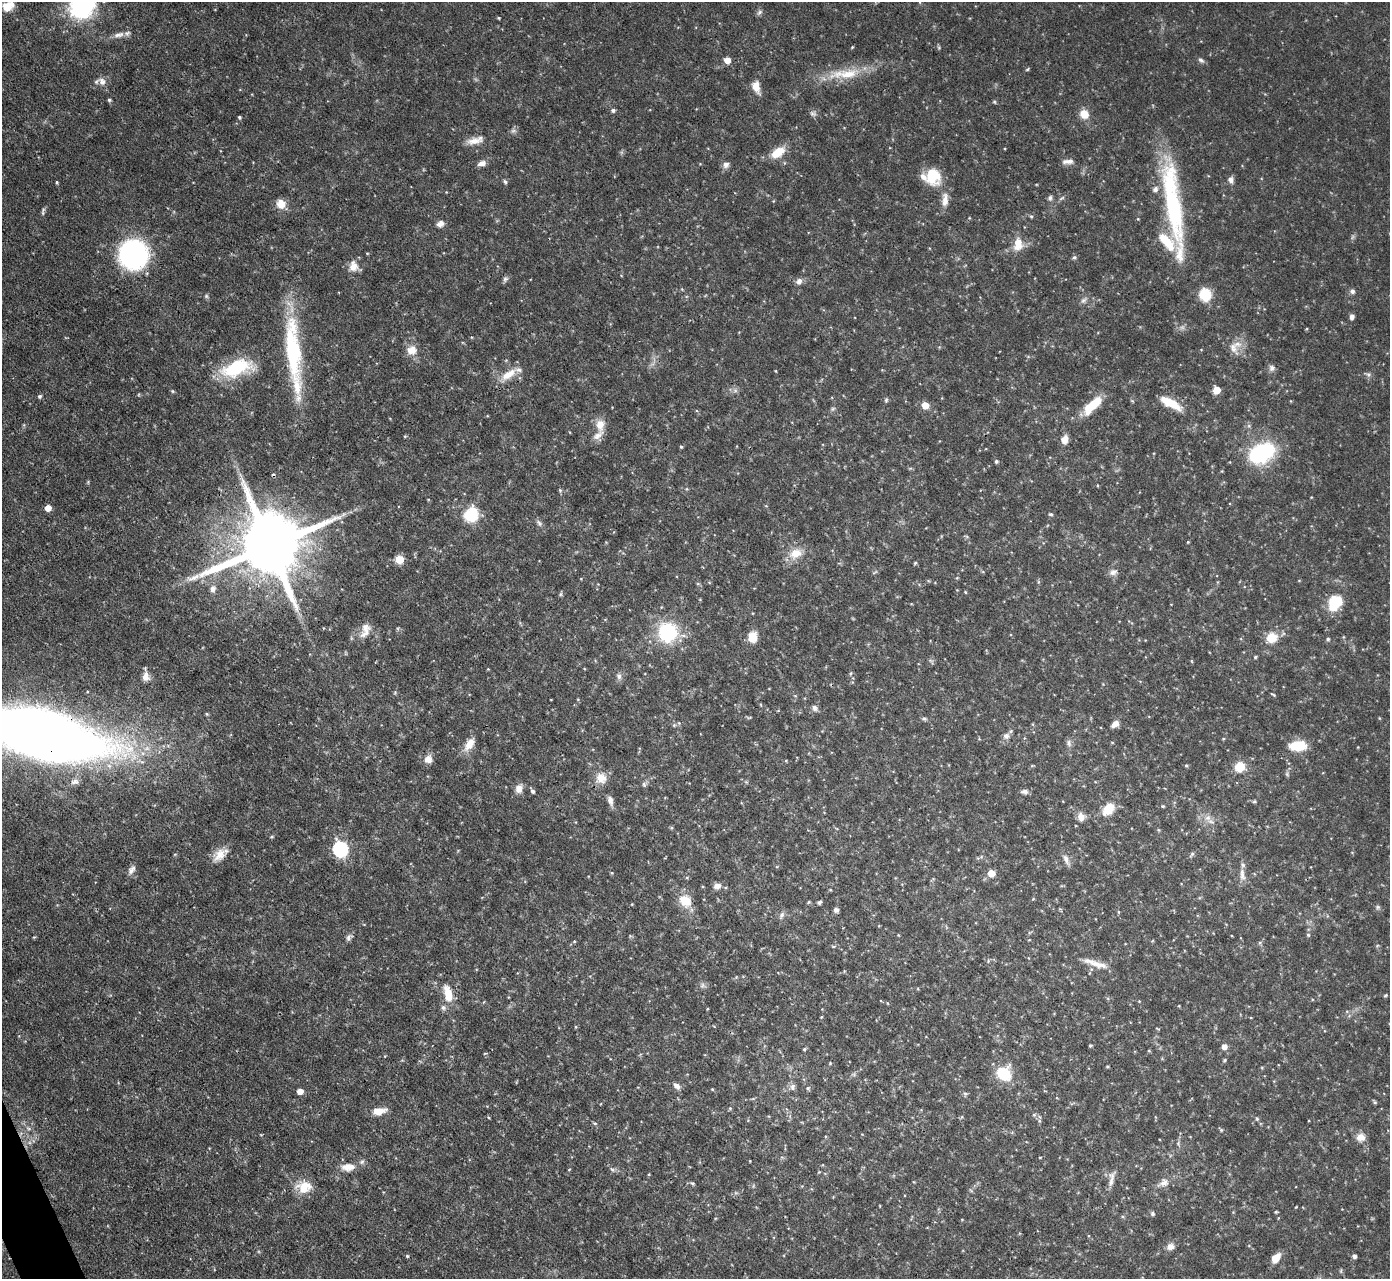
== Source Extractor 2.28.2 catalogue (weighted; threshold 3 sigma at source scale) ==
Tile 7 of 4 x 4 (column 3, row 2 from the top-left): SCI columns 2776-4163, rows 2703-3979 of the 5551 x 5536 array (HDU 1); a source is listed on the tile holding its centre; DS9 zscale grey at full resolution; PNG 1392 x 1281 px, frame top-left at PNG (2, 2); no overlay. Shown black and unused: <1% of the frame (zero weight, under 3 of 4 exposures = <1% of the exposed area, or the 3 px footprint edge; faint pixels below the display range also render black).
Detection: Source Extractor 2.28.2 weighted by HDU 2 'WHT'; one run over the whole footprint, this tile lists its part. Background 0.0852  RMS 0.0051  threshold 0.0229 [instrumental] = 3 sigma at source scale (4.5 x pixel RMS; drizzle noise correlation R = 1.50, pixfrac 1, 0.05/0.05 arcsec/px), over >= 5 px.
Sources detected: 247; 3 too faint to see at this stretch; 1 cosmic-ray / hot-pixel residue — not listed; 15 inside a brighter listed object's ellipse — not listed separately; the other 228 listed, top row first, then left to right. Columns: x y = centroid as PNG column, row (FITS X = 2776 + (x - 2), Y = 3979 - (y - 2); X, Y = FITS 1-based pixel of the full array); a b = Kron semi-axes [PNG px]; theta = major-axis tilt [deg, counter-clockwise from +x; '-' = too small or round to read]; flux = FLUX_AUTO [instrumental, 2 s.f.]
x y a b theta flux
82 6 12 11 - 150
7 8 13 11 -32 6.3
759 12 9 5 45 1.3
499 18 4 3 - 0.48
119 35 16 7 15 3.5
852 47 4 3 - 0.46
939 48 6 5 - 0.68
727 60 5 5 - 6.3
1201 60 9 6 -34 1.5
1027 69 6 3 34 0.61
844 74 52 14 5 20
102 81 12 10 -54 3.2
756 87 16 9 -72 5.3
109 100 4 4 - 0.94
994 102 5 4 - 0.66
613 110 5 4 - 1.4
813 113 10 7 -22 1.8
1084 114 10 9 - 6.6
239 117 4 4 - 0.8
513 131 8 7 - 1.6
474 141 21 9 8 5.5
778 152 17 9 34 11
1068 161 14 6 2 2.9
482 163 11 6 14 2.9
726 165 9 8 - 2.3
933 175 18 15 -79 17
1231 180 8 7 - 2.4
57 182 4 3 - 0.69
505 182 6 5 - 1
446 192 3 3 - 0.35
1050 198 7 6 - 1.3
1062 198 10 4 27 1.1
945 200 20 9 83 5.1
1173 203 109 18 -82 77
281 204 12 11 - 5.6
43 213 8 5 -86 1.1
1031 216 5 4 - 0.73
1138 219 4 3 - 0.42
441 224 9 7 31 2.7
1018 244 16 10 86 8.8
134 254 20 20 - 120
1074 257 6 5 - 1.1
354 266 15 12 -56 5.4
505 279 8 6 61 1.4
799 281 8 7 - 2.6
1352 291 7 7 - 1.6
1205 294 8 7 - 31
206 296 6 5 - 0.88
1084 300 11 6 44 1.9
1352 317 7 5 80 2
1237 344 14 10 3 5.1
293 349 80 16 -85 66
412 350 13 12 - 6.2
237 368 40 18 16 33
1272 368 9 8 - 2.2
776 371 5 3 - 0.41
508 374 27 10 35 8.6
1368 374 10 4 -20 1.3
735 390 7 6 - 1.5
1216 390 5 5 - 9.3
172 391 5 4 - 0.66
40 396 5 4 - 1
886 400 6 5 - 0.86
1170 403 25 8 -29 13
1094 404 25 10 38 14
925 405 5 5 - 9.1
833 409 7 5 22 1
600 425 19 12 -88 6.6
405 436 4 4 - 0.54
1064 439 9 8 - 4.4
681 447 4 4 - 0.68
1262 452 28 18 25 49
996 461 5 4 - 0.96
88 482 5 4 - 0.58
687 489 5 4 - 0.58
560 490 6 4 -69 0.82
1311 497 3 3 - 0.36
428 499 5 3 - 0.4
766 506 5 3 - 0.43
48 508 5 5 - 5.8
1050 514 6 4 -15 0.82
471 515 9 8 - 37
539 523 11 6 -49 1.7
966 536 6 4 -19 0.65
1188 542 3 3 - 0.48
269 545 22 16 19 6600
795 553 20 14 27 9.2
399 559 5 5 - 19
915 563 4 4 - 0.7
875 572 9 3 29 0.71
1113 572 12 8 22 2.7
957 578 5 4 - 0.55
698 584 6 4 -17 0.63
213 589 11 8 82 3
965 592 4 4 - 0.5
560 594 6 5 - 0.81
1335 603 17 13 55 18
911 604 4 3 - 0.38
365 628 15 12 27 4.8
668 632 17 16 - 44
753 637 13 11 82 7
1271 638 15 13 34 9.4
1328 639 5 4 - 0.93
1255 657 5 4 - 0.69
931 661 9 4 -54 1
1192 661 6 4 -88 0.5
851 673 5 4 - 0.65
619 676 9 7 -73 2
146 677 12 10 -85 3.8
1273 694 5 2 - 0.57
761 705 5 3 - 0.44
814 708 9 7 -38 2
207 714 4 4 - 0.7
749 717 7 3 -7 0.66
1379 718 5 3 - 0.48
924 719 7 5 -16 1
1115 724 9 6 38 3.6
674 725 6 5 - 0.98
41 734 93 31 -13 1200
1006 736 10 9 - 2.4
1223 739 5 3 - 0.47
1112 742 5 3 - 0.44
1069 743 10 7 -73 1.7
469 744 20 10 55 6.5
1298 746 18 10 1 14
1358 747 4 2 - 0.34
428 759 11 10 - 3.9
1186 765 5 4 - 0.63
1032 766 5 3 - 0.51
1240 767 8 7 - 15
1287 774 7 6 - 1
601 778 15 15 - 7.2
75 781 11 8 10 2.5
746 782 5 5 - 0.66
644 784 7 7 - 1.3
519 788 12 9 69 3.7
532 791 6 4 -57 1.4
1025 792 8 6 0 2.3
610 801 14 6 -76 2.7
1254 801 5 4 - 0.72
1163 806 4 3 - 0.61
1108 809 14 10 50 11
1081 817 12 10 -83 3.9
1208 818 11 9 -86 3.8
672 828 6 4 89 0.61
1158 830 5 4 - 0.52
340 849 7 7 - 120
175 854 5 3 - 0.45
220 854 21 10 41 7
1192 854 9 4 48 1.1
980 857 13 3 22 0.9
1066 859 16 7 -69 2.9
131 870 12 7 57 2.5
612 873 4 4 - 0.51
991 873 5 5 - 10
1242 875 20 7 -79 3.9
717 886 10 7 14 2.9
830 890 5 3 - 0.47
685 901 18 15 -49 9.3
809 902 5 4 - 0.59
819 902 5 4 - 1
632 904 4 3 - 0.42
1378 907 7 7 - 1.1
836 910 6 6 - 1.7
1118 912 5 3 - 0.54
781 915 11 6 64 1.9
898 935 3 3 - 0.42
1308 935 6 5 - 0.81
34 937 5 3 - 0.49
349 937 10 6 51 1.8
574 941 4 4 - 0.56
1260 943 6 5 - 0.95
833 946 6 4 -1 0.58
1377 946 6 3 20 0.58
1096 964 34 7 -18 6.4
702 985 8 7 - 1.7
448 993 22 10 -76 11
1385 995 6 3 21 0.59
1139 1001 4 4 - 0.47
1179 1006 4 3 - 0.42
707 1009 3 3 - 0.4
821 1017 4 3 - 0.46
576 1027 5 3 - 0.45
1157 1028 6 2 -19 0.41
1090 1046 4 3 - 0.68
1224 1047 5 5 - 4
804 1049 5 4 - 0.65
1149 1051 5 3 - 0.46
485 1053 5 3 - 0.44
1224 1060 6 4 43 0.76
830 1063 4 4 - 0.5
1107 1066 3 3 - 0.67
1004 1073 15 15 - 19
854 1074 7 5 47 1.1
677 1086 10 7 -40 2.5
793 1087 10 8 78 2.1
808 1088 7 5 -74 0.92
712 1089 4 4 - 0.51
300 1091 5 4 - 5.7
965 1094 6 5 - 0.96
1375 1102 6 4 -31 0.79
730 1108 5 5 - 0.66
379 1111 13 7 11 7.9
1257 1119 5 5 - 0.79
1039 1121 6 5 - 0.91
595 1123 6 5 - 0.81
28 1128 6 4 -19 1
1221 1130 5 5 - 0.72
261 1135 3 3 - 0.46
1361 1137 12 11 - 4.4
1178 1143 8 6 -89 1.3
1040 1157 5 3 - 0.42
750 1161 3 2 - 0.37
348 1167 17 9 2 6.2
612 1170 9 5 -34 1.3
819 1172 5 4 - 0.46
1111 1178 23 8 77 4
1164 1182 12 9 55 3.7
692 1183 6 5 - 0.89
753 1186 6 3 72 0.65
304 1187 18 14 10 11
1296 1207 3 2 - 0.39
1276 1212 4 3 - 0.63
1152 1214 6 6 - 1.1
1170 1247 11 9 18 3.1
407 1256 4 4 - 0.68
1354 1256 4 4 - 1.9
1276 1258 11 7 55 6.9
Overlapping masked pixels (flux is a lower limit): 3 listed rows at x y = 1173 203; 269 545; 41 734
Isophote crosses this tile's border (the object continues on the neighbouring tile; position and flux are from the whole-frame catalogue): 3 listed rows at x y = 82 6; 7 8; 41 734